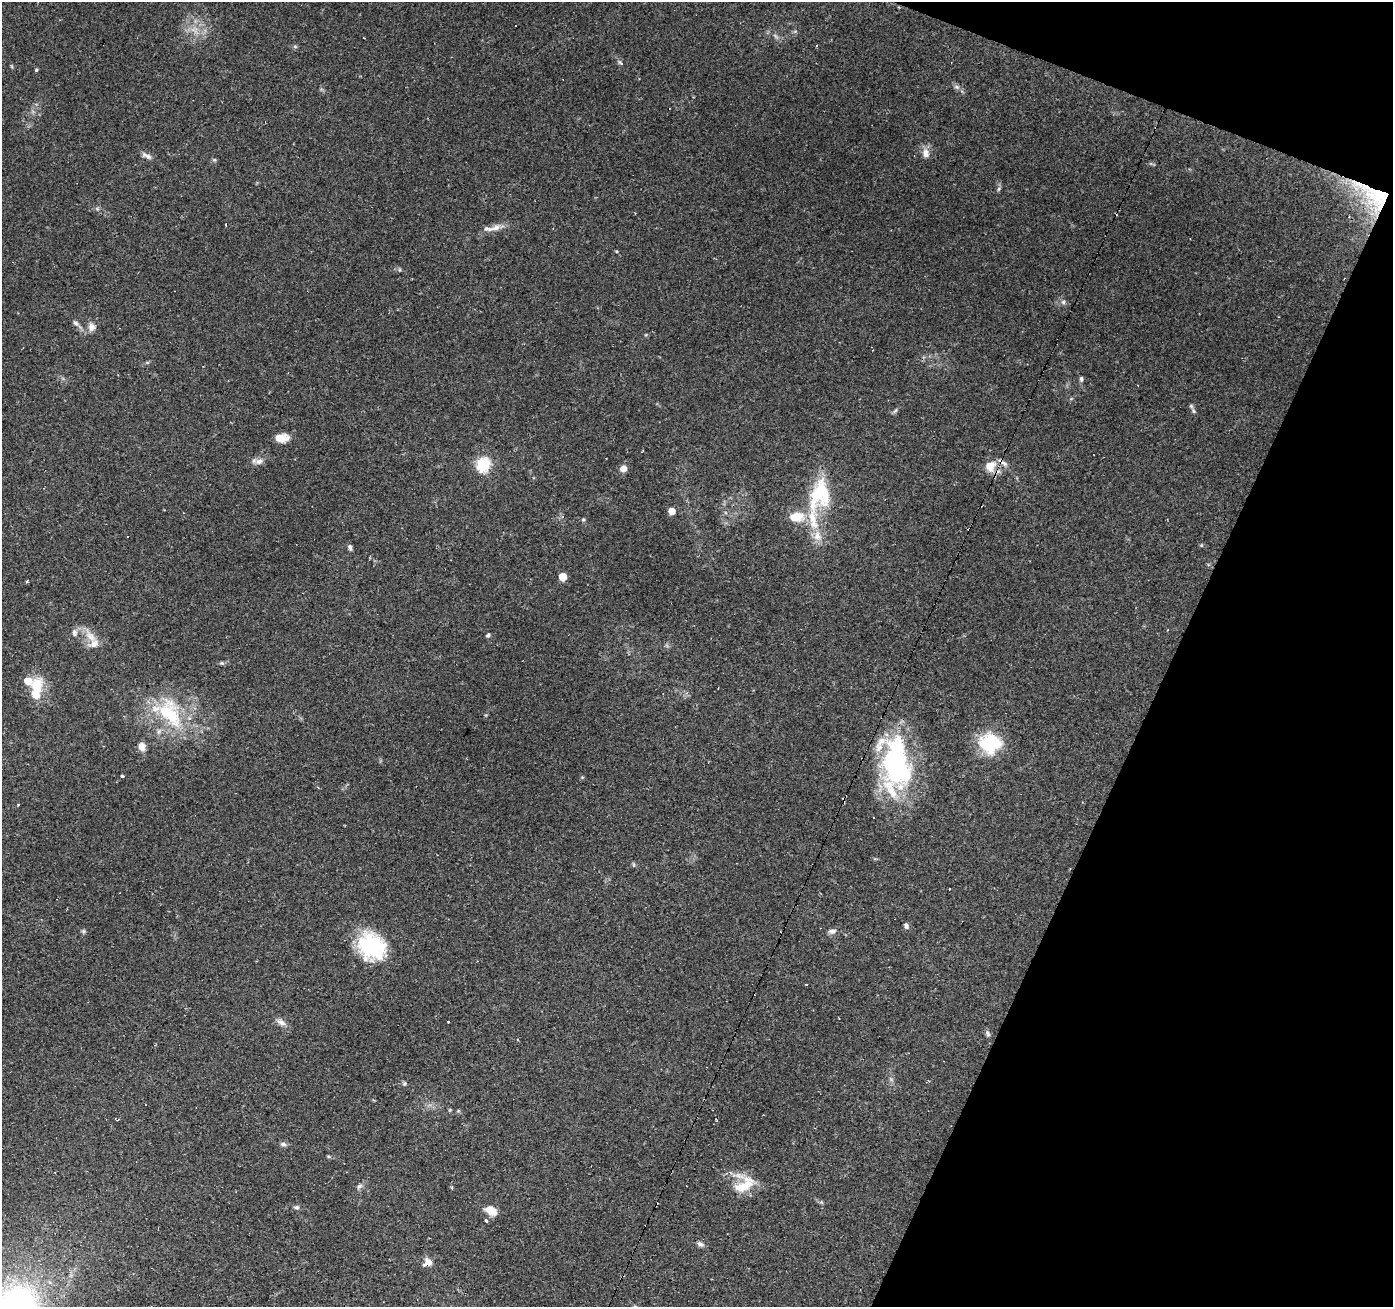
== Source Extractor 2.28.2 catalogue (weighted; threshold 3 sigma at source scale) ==
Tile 8 of 4 x 4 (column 4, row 2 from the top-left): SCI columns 4178-5568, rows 2882-4186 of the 5568 x 5698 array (HDU 1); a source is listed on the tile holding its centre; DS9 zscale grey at full resolution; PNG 1395 x 1309 px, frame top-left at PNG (2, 2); no overlay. Shown black and unused: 19% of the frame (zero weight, under 2 of 3 exposures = <1% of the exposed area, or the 3 px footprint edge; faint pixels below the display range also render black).
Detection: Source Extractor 2.28.2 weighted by HDU 2 'WHT'; one run over the whole footprint, this tile lists its part. Background 0.27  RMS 0.0078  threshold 0.0351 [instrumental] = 3 sigma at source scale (4.5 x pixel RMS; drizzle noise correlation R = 1.50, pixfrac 1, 0.0396/0.0396 arcsec/px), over >= 5 px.
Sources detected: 80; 1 too faint to see at this stretch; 3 inside a brighter object's white glare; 7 cosmic-ray / hot-pixel residue — not listed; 8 inside a brighter listed object's ellipse — not listed separately; the other 61 listed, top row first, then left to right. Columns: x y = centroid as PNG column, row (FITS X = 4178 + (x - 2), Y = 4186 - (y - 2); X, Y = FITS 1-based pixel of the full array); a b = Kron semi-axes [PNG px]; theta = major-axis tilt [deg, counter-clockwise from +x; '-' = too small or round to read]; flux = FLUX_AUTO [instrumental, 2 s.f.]
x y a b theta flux
295 46 6 4 -20 1
816 46 3 3 - 0.94
621 63 7 4 -41 1.5
36 70 4 4 - 0.99
956 87 8 6 -21 2.2
926 153 13 9 -81 5.5
148 156 10 7 -30 3.3
999 189 6 4 87 1.4
1373 195 60 26 -36 59
496 228 13 8 27 5.3
1063 302 6 6 - 1.9
76 323 9 6 -34 2.2
91 327 12 9 -85 5
1081 379 7 5 -82 1.6
1191 406 6 5 - 1.6
895 411 9 4 48 1.4
282 438 15 8 3 10
642 451 4 2 - 0.64
259 461 12 8 9 4.1
1004 463 11 6 -32 3.8
483 465 6 6 - 130
990 466 11 10 - 13
623 468 7 6 - 6
819 492 49 19 69 44
672 511 5 5 - 12
583 520 5 4 - 1
817 536 14 9 -80 7.9
350 547 7 5 -74 2.1
563 577 5 5 - 14
27 581 4 3 - 2
74 632 10 7 -88 3.1
488 635 6 5 - 1.3
90 636 21 10 -48 10
222 663 6 5 - 1.3
36 690 31 12 84 23
170 713 48 27 -62 58
989 744 26 25 - 40
142 746 8 7 - 6.6
895 765 63 34 -71 120
122 776 3 3 - 1.4
18 804 4 3 - 0.56
634 865 6 4 -72 1
950 889 3 2 - 0.67
906 926 8 6 -66 2.1
83 931 6 5 - 1.3
832 931 10 7 14 3.3
372 946 34 29 -41 56
281 1022 14 7 -30 4.3
448 1022 2 2 - 0.68
988 1034 9 5 -61 2
405 1084 7 5 36 1.3
283 1144 8 5 -23 2.2
328 1156 6 3 -31 0.95
744 1185 31 15 31 20
359 1186 10 5 37 2.2
452 1188 4 3 - 0.93
296 1207 7 5 -4 1.8
491 1210 13 8 -30 9.7
486 1220 3 3 - 3.7
700 1244 9 6 -28 2.6
428 1262 10 9 - 6.1
Overlapping masked pixels (flux is a lower limit): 3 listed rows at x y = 1373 195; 1004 463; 428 1262